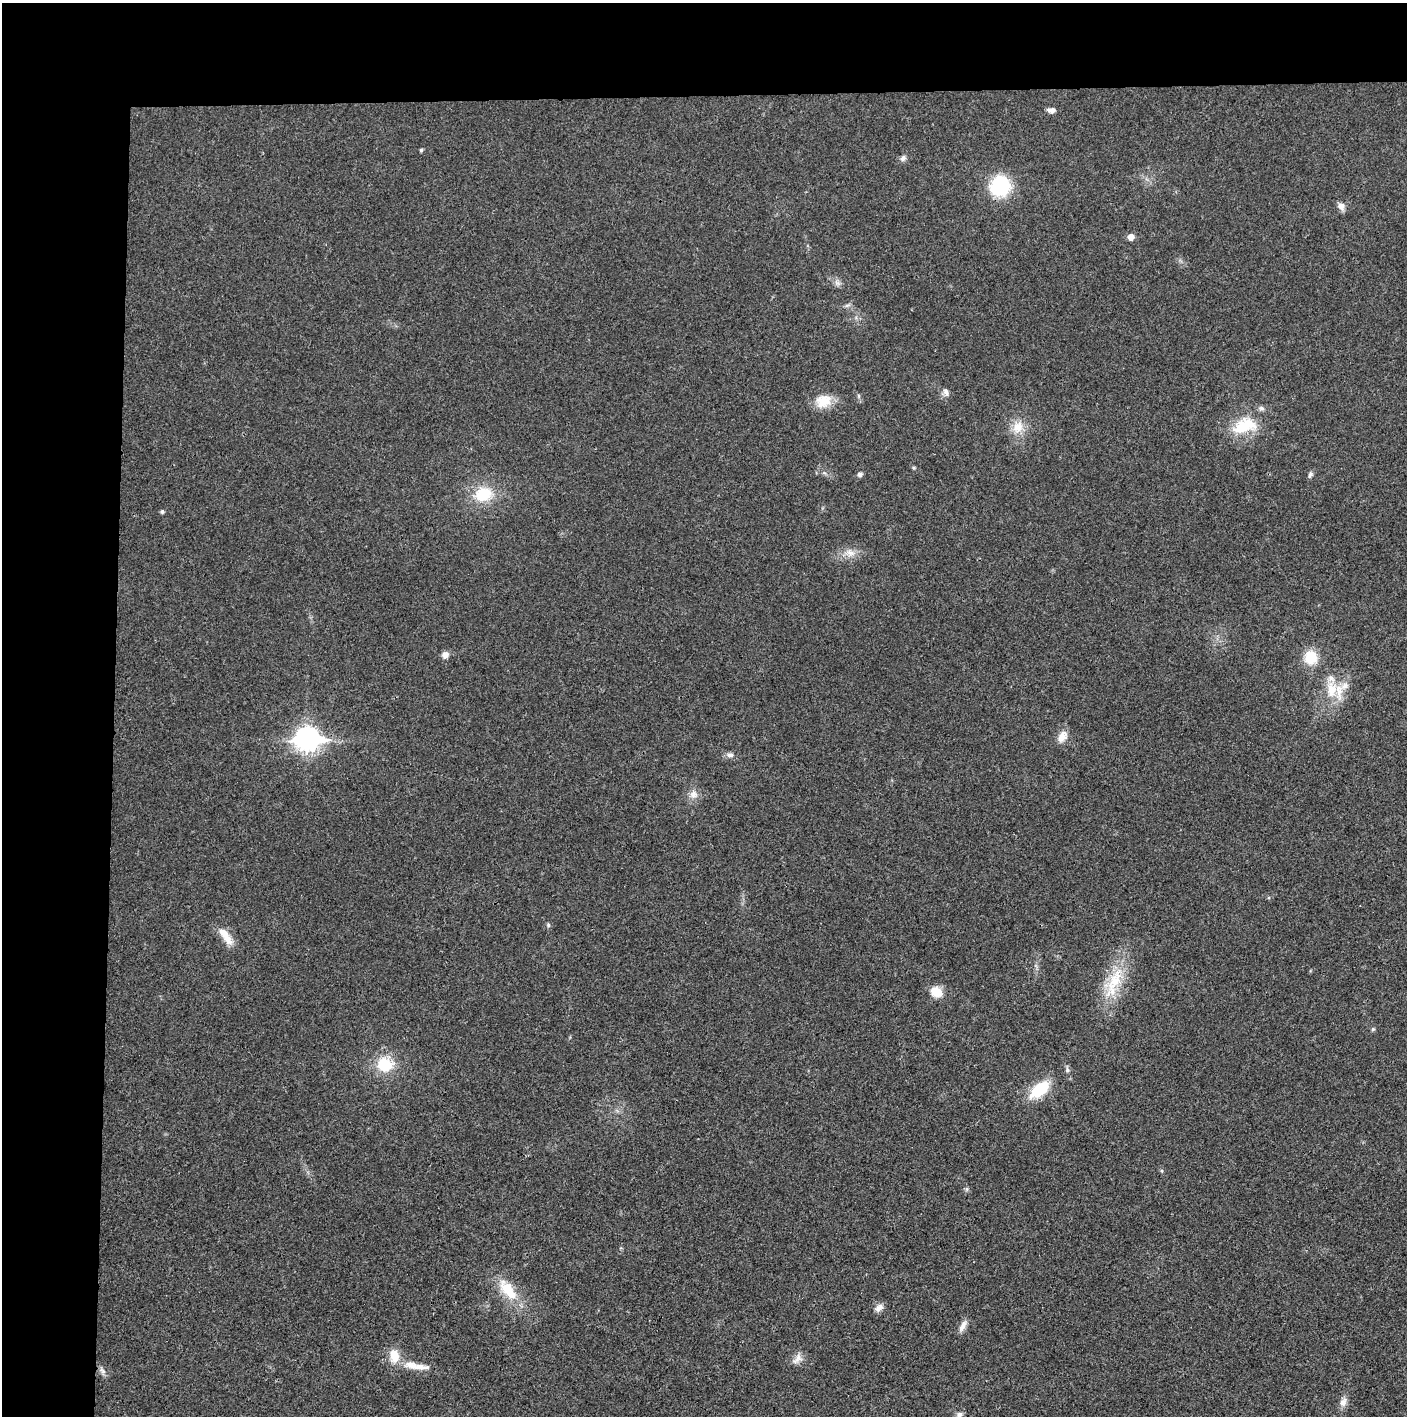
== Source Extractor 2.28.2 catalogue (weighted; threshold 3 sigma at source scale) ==
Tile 1 of 3 x 3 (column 1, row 1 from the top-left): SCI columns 18-1422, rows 2834-4247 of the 4234 x 4247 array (HDU 1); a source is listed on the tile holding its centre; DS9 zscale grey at full resolution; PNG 1409 x 1418 px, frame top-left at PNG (2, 3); no overlay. Shown black and unused: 14% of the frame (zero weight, under 3 of 4 exposures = <1% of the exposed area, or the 3 px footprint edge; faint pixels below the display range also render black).
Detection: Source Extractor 2.28.2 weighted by HDU 2 'WHT'; one run over the whole footprint, this tile lists its part. Background 0.0193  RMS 0.005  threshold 0.0224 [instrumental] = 3 sigma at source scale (4.5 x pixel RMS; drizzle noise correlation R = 1.50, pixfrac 1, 0.05/0.05 arcsec/px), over >= 5 px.
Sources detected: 46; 4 inside a brighter listed object's ellipse — not listed separately; the other 42 listed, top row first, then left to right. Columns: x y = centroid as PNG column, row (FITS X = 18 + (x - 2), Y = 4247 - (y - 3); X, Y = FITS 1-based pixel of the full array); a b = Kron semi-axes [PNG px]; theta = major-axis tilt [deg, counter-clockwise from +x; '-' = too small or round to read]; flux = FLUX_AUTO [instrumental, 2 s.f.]
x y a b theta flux
1051 110 8 5 -8 2.6
421 150 4 4 - 0.9
903 158 8 6 59 1.6
1000 186 20 19 - 31
1341 206 9 7 -65 3
1131 237 5 5 - 4
847 305 9 4 9 1.1
946 392 10 6 -69 1.8
859 396 6 4 -71 0.74
823 401 20 16 18 9.4
1244 426 35 19 18 19
1018 427 19 14 61 7.6
914 468 6 4 -72 0.56
860 474 6 6 - 1.4
1310 475 8 5 66 1.2
483 494 19 15 11 17
162 511 4 4 - 1
850 553 15 7 -3 4.1
445 655 8 7 - 2.8
1311 657 14 13 - 12
1331 690 26 15 -90 12
1062 736 16 10 61 4.6
307 739 10 8 0 350
730 755 10 6 -1 1.8
693 794 11 10 - 3.3
548 925 6 5 - 0.79
225 936 27 9 -55 7.3
1114 981 47 15 70 21
936 992 14 10 -29 7.6
1373 1029 5 4 - 0.69
385 1065 17 15 -9 17
1067 1070 7 5 -73 1.1
1039 1089 18 10 38 24
507 1288 28 16 -47 14
879 1308 12 8 41 2.7
963 1326 17 6 63 3
394 1356 19 12 -78 7.6
797 1359 17 9 50 3.3
412 1366 22 10 -15 6.6
102 1371 11 6 -48 1.8
1343 1402 12 8 63 2.9
959 1414 9 7 52 2.1
Isophote crosses this tile's border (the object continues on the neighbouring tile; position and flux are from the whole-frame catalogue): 1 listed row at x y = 959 1414